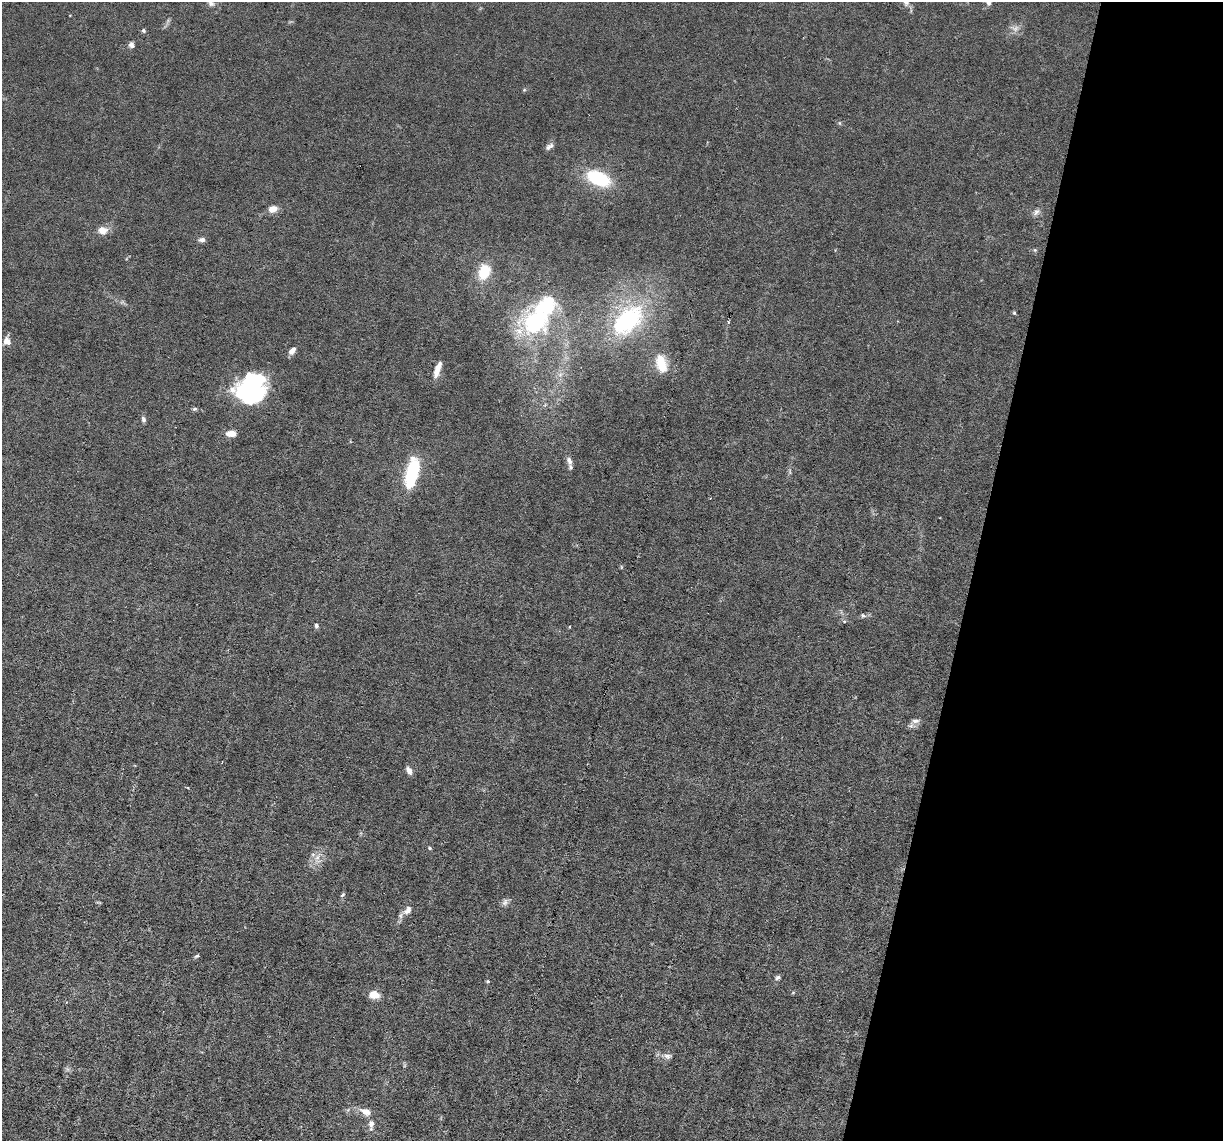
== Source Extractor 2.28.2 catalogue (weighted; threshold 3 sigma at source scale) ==
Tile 8 of 4 x 4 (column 4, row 2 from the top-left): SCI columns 3663-4883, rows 2514-3652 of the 4883 x 4908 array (HDU 1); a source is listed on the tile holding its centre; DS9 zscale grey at full resolution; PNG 1225 x 1143 px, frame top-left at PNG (2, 2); no overlay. Shown black and unused: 20% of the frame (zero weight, under 3 of 6 exposures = <1% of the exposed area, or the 3 px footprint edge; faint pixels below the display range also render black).
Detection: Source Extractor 2.28.2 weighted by HDU 2 'WHT'; one run over the whole footprint, this tile lists its part. Background 0.0122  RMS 0.0026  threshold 0.0108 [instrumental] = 3 sigma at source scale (4.09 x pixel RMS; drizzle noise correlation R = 1.36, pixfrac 0.8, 0.05/0.05 arcsec/px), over >= 5 px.
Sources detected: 50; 1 too faint to see at this stretch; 2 inside a brighter object's white glare — not listed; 1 inside a brighter listed object's ellipse — not listed separately; the other 46 listed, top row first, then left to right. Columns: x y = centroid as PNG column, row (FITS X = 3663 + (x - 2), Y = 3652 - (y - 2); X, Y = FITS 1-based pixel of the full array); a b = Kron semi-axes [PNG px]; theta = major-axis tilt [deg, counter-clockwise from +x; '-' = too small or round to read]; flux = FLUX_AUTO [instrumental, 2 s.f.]
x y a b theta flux
989 2 10 7 87 1.2
211 3 9 7 -24 0.77
143 30 5 4 - 0.43
131 45 8 7 - 0.81
524 90 6 4 19 0.27
840 123 6 3 -71 0.28
549 146 12 6 36 0.88
598 178 19 11 -23 18
273 209 10 7 19 2.1
1036 212 12 6 38 0.93
103 230 13 10 -1 2
202 240 8 6 0 0.83
1035 250 5 4 - 0.29
484 272 16 11 68 6.7
1014 313 5 4 - 0.32
627 320 40 24 44 31
537 322 31 25 13 29
728 322 4 4 - 0.32
7 341 10 9 - 1.7
292 351 7 5 49 1.7
661 363 26 14 -75 5.6
437 369 17 6 71 2.4
255 388 35 21 -84 21
194 409 6 5 - 0.43
143 419 7 5 -60 0.58
231 433 11 6 2 2
569 461 12 7 -77 1.3
414 470 21 14 84 12
863 616 7 6 - 0.52
316 626 6 5 - 0.62
569 627 4 2 - 0.19
916 721 10 6 1 0.99
409 770 9 5 -58 1.2
188 787 4 3 - 0.25
430 848 5 4 - 0.3
317 857 10 6 62 1.4
342 895 7 3 36 0.31
505 902 10 7 59 0.9
408 910 15 9 55 1.7
197 956 7 4 27 0.37
777 978 7 5 42 0.59
488 981 5 4 - 0.28
374 995 10 8 -10 3.1
667 1056 11 7 -3 1.1
365 1112 14 8 -22 2.2
371 1124 10 8 81 1.2
Isophote crosses this tile's border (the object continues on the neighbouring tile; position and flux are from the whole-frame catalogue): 1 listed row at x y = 989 2